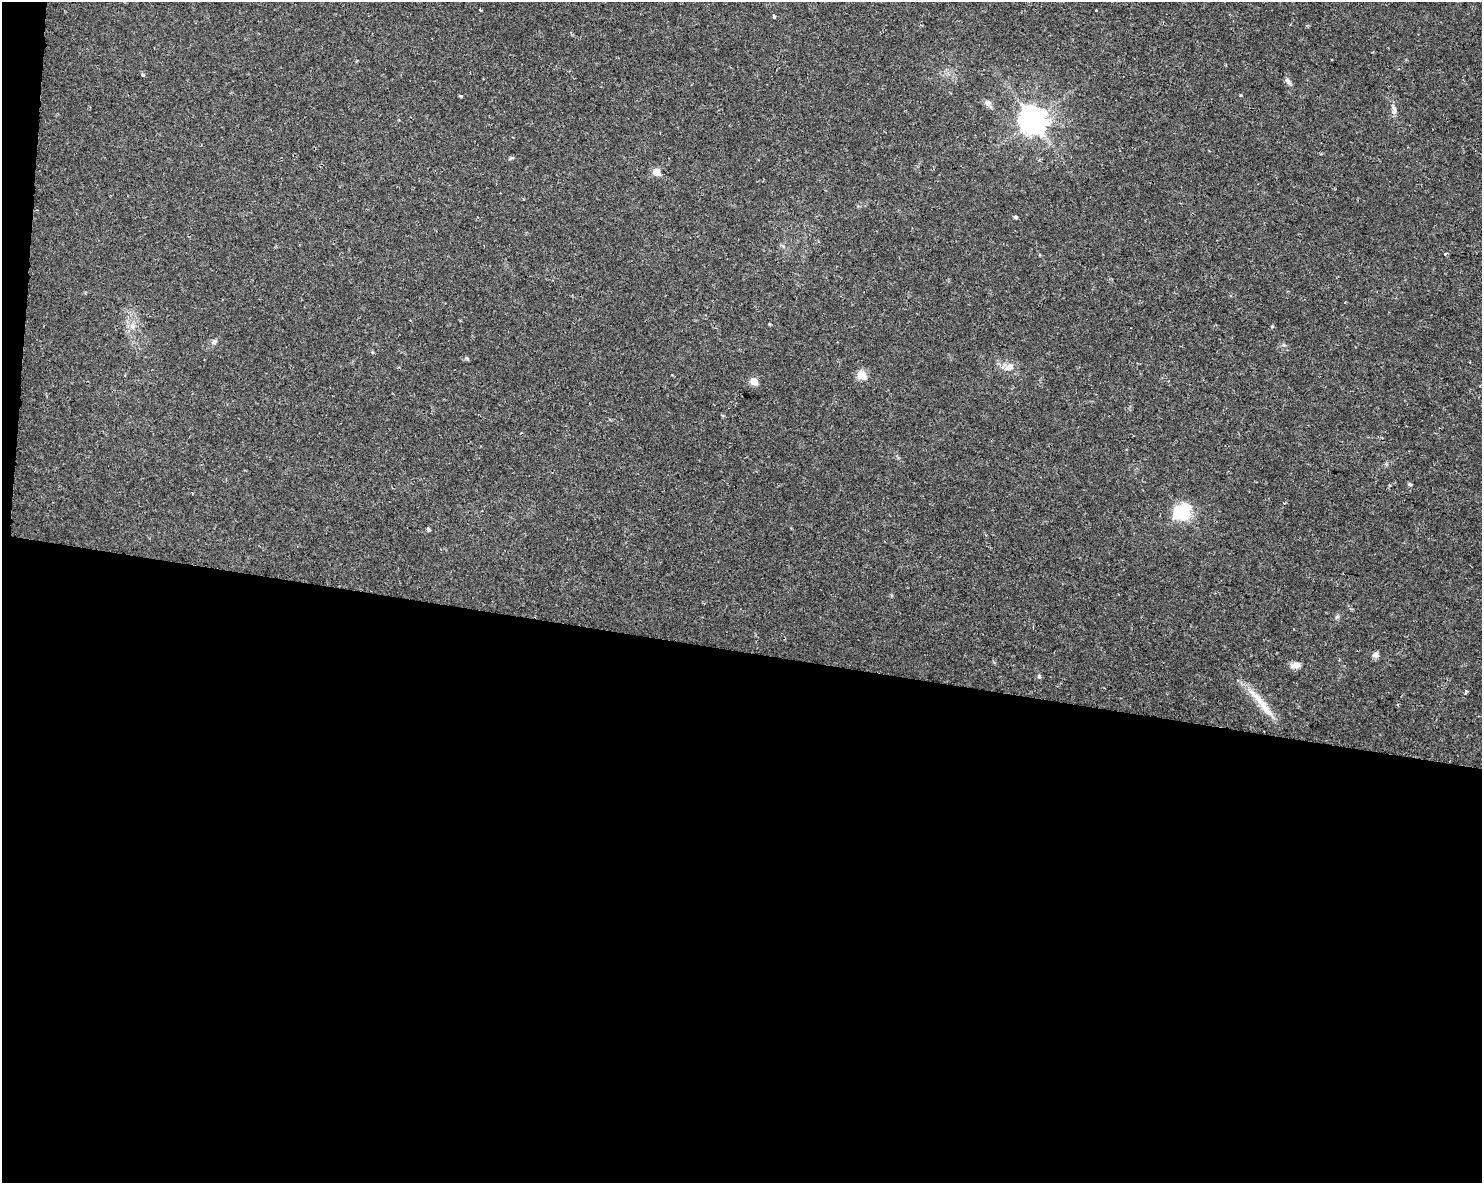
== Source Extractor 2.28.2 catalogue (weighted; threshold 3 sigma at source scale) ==
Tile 10 of 3 x 4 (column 1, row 4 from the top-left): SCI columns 288-1767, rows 1-1181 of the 4958 x 4735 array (HDU 1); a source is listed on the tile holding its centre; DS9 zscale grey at full resolution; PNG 1484 x 1185 px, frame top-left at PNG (2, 2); no overlay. Shown black and unused: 46% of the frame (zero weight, under 2 of 3 exposures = <1% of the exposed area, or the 3 px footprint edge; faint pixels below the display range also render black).
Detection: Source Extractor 2.28.2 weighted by HDU 2 'WHT'; one run over the whole footprint, this tile lists its part. Background 0.0302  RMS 0.0033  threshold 0.0149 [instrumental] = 3 sigma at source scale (4.5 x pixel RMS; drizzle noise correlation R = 1.50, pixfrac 1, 0.0396/0.0396 arcsec/px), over >= 5 px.
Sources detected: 34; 1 inside a brighter object's white glare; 1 cosmic-ray / hot-pixel residue — not listed; the other 32 listed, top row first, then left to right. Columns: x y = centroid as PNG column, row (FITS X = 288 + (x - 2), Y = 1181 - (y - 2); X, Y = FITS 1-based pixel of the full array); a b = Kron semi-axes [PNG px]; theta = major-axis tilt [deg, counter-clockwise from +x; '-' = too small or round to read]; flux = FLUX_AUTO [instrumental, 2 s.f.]
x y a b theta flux
480 10 3 2 - 0.57
1096 10 3 2 - 0.33
774 16 5 3 - 0.73
1332 60 3 3 - 0.48
142 75 3 3 - 1.2
1288 82 11 5 -50 1.1
461 96 4 3 - 0.84
988 103 11 7 -49 1.5
1394 110 15 7 -86 1.7
1033 121 8 8 - 370
656 172 5 5 - 7.1
478 217 3 2 - 0.25
1015 217 4 4 - 0.67
1445 254 4 3 - 0.45
132 326 7 6 - 1.2
1272 326 4 4 - 0.33
214 342 7 7 - 0.82
372 352 6 3 -72 0.34
1009 367 16 9 27 2.6
862 375 5 5 - 14
754 381 5 5 - 8.1
1410 484 5 4 - 0.72
192 493 3 2 - 0.28
1182 512 7 6 - 87
428 529 5 4 - 0.47
1337 617 7 4 18 0.52
1293 629 3 2 - 0.25
1375 655 8 7 - 1.2
1296 665 12 7 3 2.2
1039 676 6 5 - 0.61
1466 691 4 3 - 0.6
1263 706 53 8 -52 7.4